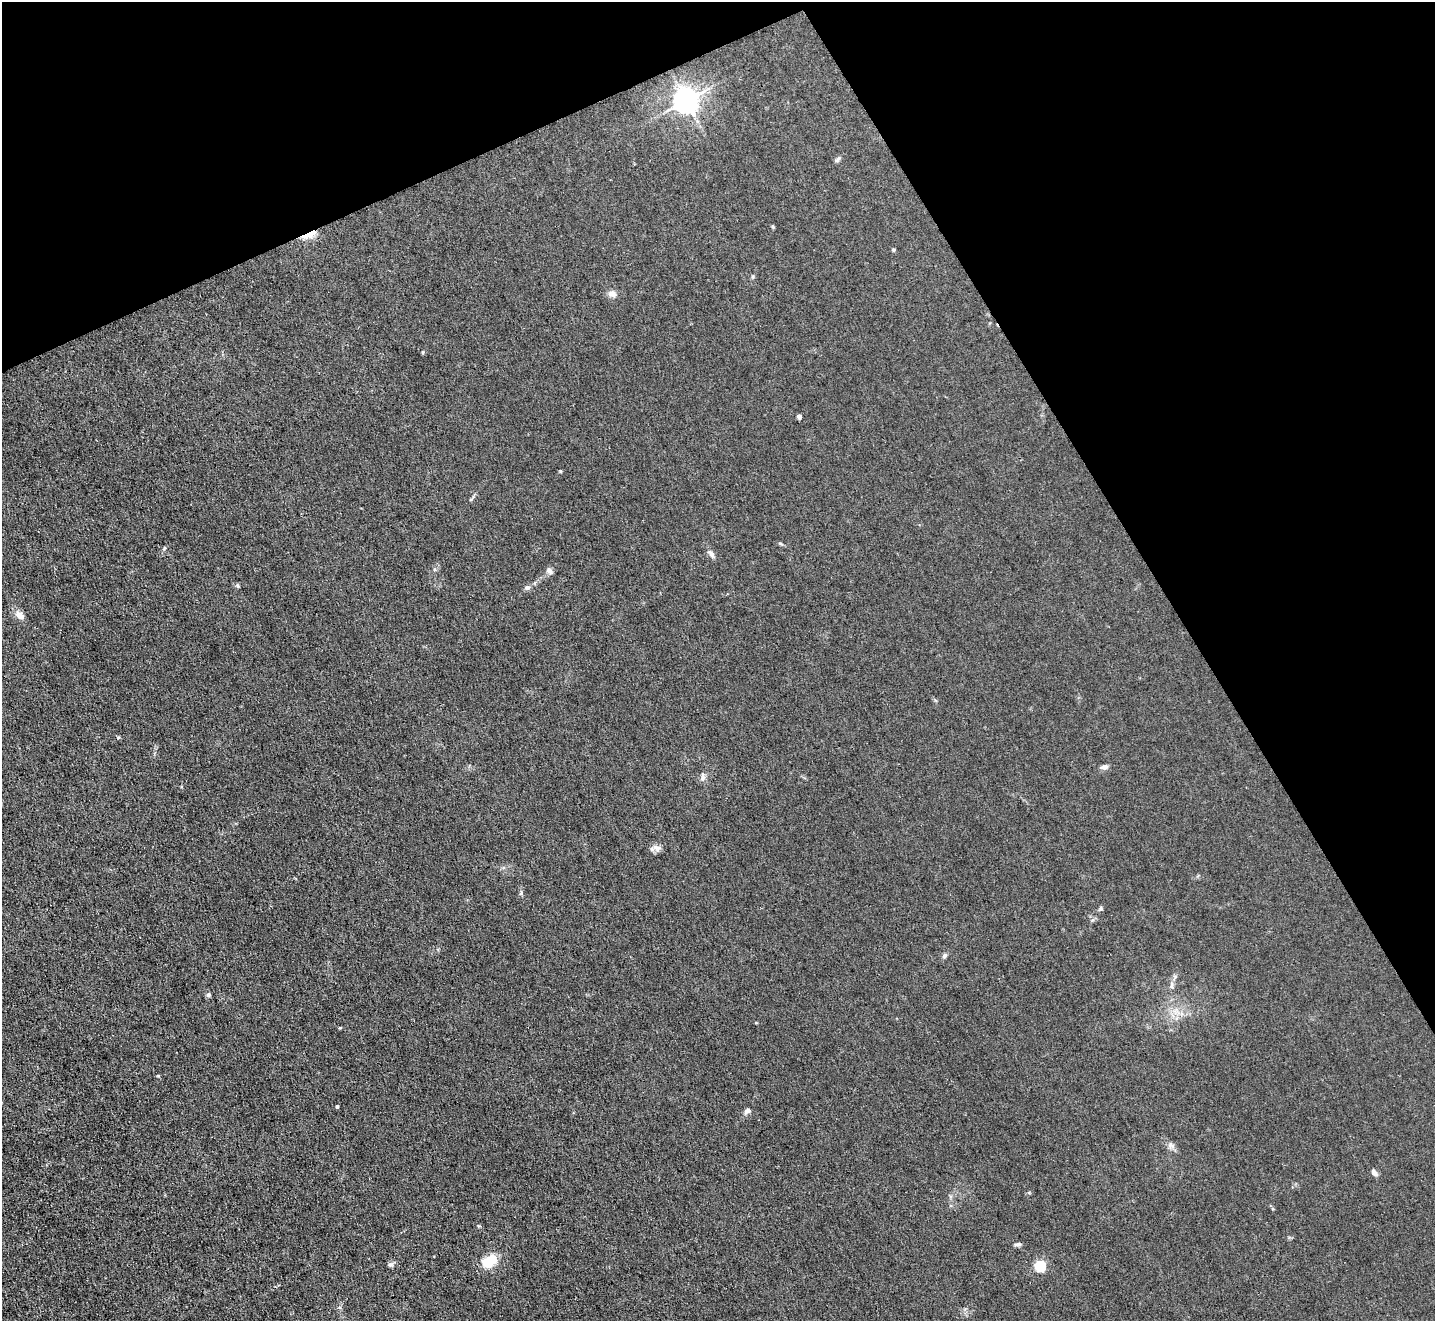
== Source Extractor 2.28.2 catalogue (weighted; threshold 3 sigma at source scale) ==
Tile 3 of 4 x 4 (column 3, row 1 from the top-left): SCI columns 2865-4297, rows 4111-5429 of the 5729 x 5718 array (HDU 1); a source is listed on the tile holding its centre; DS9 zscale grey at full resolution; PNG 1437 x 1323 px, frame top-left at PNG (2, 2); no overlay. Shown black and unused: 25% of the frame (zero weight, under 3 of 4 exposures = <1% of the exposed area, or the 3 px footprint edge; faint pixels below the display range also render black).
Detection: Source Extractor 2.28.2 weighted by HDU 2 'WHT'; one run over the whole footprint, this tile lists its part. Background 0.0461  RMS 0.007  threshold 0.0315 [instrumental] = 3 sigma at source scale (4.5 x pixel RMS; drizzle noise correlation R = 1.50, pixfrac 1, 0.05/0.05 arcsec/px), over >= 5 px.
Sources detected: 33; all 33 listed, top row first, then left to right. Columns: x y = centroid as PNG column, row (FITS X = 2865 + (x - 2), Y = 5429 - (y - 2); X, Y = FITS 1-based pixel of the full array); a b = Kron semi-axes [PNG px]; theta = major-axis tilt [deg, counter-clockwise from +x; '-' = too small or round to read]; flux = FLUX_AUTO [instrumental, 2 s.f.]
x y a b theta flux
686 100 8 7 - 700
838 159 12 4 45 1.5
309 235 20 6 21 6.9
893 250 4 4 - 0.87
612 294 10 8 -15 3.6
423 352 5 3 - 0.66
799 416 4 4 - 3.5
560 471 4 4 - 0.61
780 543 7 3 -19 0.94
164 548 6 3 72 0.82
711 554 11 6 -55 2.5
550 571 10 7 -48 2.2
237 586 5 5 - 1.2
527 588 8 7 - 1.9
20 615 13 9 -48 4.7
1104 767 9 6 9 2.2
703 777 12 6 88 2.6
657 847 14 8 -19 3.5
1101 908 6 4 71 0.98
944 956 8 5 58 1.6
1172 986 9 4 90 1.8
208 995 6 6 - 1.4
756 1023 5 3 - 0.55
340 1028 5 3 - 0.57
158 1076 5 3 - 0.64
337 1106 3 3 - 1.1
748 1111 7 6 - 2.7
1171 1145 10 5 -35 2.3
1374 1173 9 6 -44 2.7
1018 1244 9 4 7 1.6
489 1261 17 11 31 17
391 1264 9 5 17 1.7
1040 1266 5 5 - 66
Overlapping masked pixels (flux is a lower limit): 1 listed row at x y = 309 235